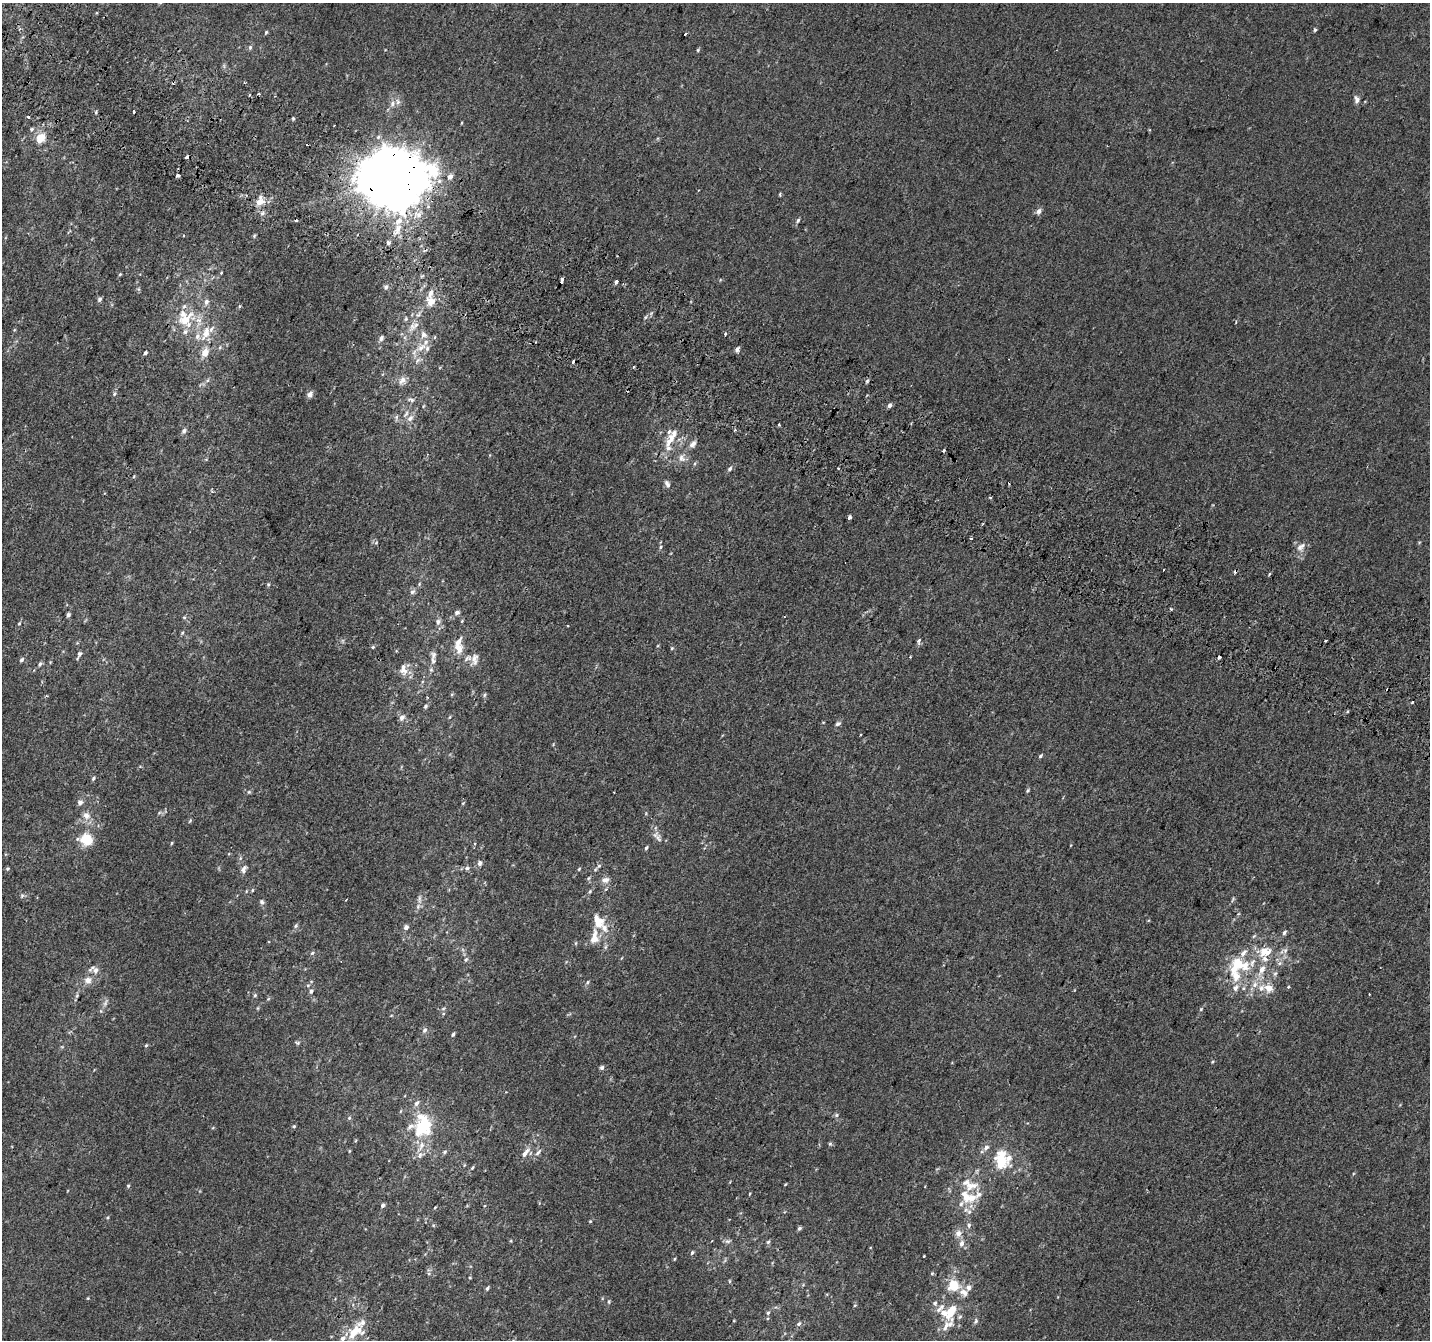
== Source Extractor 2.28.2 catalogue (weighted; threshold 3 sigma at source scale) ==
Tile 11 of 4 x 4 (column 3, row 3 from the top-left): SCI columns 2883-4310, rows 1644-2981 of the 5758 x 5899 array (HDU 1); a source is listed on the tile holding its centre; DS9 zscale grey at full resolution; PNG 1432 x 1342 px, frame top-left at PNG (2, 3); no overlay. Shown black and unused: <1% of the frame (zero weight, under 2 of 3 exposures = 2% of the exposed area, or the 3 px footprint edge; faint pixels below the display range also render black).
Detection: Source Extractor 2.28.2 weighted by HDU 2 'WHT'; one run over the whole footprint, this tile lists its part. Background 2.19e-04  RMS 0.0036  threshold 0.0161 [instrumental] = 3 sigma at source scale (4.5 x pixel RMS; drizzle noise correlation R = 1.50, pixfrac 1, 0.0396/0.0396 arcsec/px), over >= 5 px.
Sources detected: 266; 1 too faint to see at this stretch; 17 cosmic-ray / hot-pixel residue — not listed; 39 inside a brighter listed object's ellipse — not listed separately; the other 209 listed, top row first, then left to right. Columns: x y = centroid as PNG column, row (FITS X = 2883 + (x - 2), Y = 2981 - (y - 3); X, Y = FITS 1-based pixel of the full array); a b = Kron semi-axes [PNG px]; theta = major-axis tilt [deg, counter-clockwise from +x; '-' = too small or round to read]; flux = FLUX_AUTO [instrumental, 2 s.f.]
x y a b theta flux
1315 30 5 4 - 0.5
266 32 4 3 - 0.43
685 34 3 3 - 0.68
250 47 6 5 - 0.63
698 50 5 3 - 0.37
1357 100 9 6 -83 1.5
393 103 9 7 60 1.5
96 112 5 3 - 0.4
134 112 3 3 - 1.9
28 116 3 3 - 2.1
293 118 4 4 - 0.43
461 123 5 3 - 0.26
32 129 7 5 35 0.67
40 138 12 9 54 5.1
187 157 4 3 - 2.4
177 176 4 3 - 0.98
450 176 5 5 - 2.1
393 178 21 18 2 2000
780 194 5 3 - 0.4
260 201 11 9 73 3.8
1039 211 7 5 54 1.5
419 214 10 8 -31 2.3
296 220 3 3 - 0.93
798 220 6 4 71 0.63
397 229 18 7 63 3.5
254 236 5 4 - 0.42
221 273 4 3 - 0.28
120 274 4 4 - 0.37
562 279 6 3 81 6.1
616 282 4 3 - 2.9
386 287 7 5 63 0.89
99 299 6 5 - 0.79
206 302 8 6 62 1.3
430 302 9 8 - 3.5
239 306 4 4 - 0.47
406 319 5 5 - 0.49
185 320 25 15 41 10
412 326 17 8 69 3.2
206 333 24 10 67 6.3
424 334 9 8 - 1.8
726 334 4 3 - 0.65
435 337 5 3 - 0.32
381 338 6 5 - 0.98
421 347 16 8 37 3.3
737 349 6 4 55 1.1
145 353 5 3 - 0.79
205 353 8 6 70 4.2
418 360 9 4 54 0.95
633 367 3 2 - 0.62
207 380 7 4 46 0.74
402 380 12 8 47 2
867 381 5 4 - 0.55
114 394 6 4 49 0.52
310 394 8 6 63 1.3
411 400 9 5 -18 1
890 405 5 4 - 1.1
410 418 12 7 42 1.8
734 430 4 3 - 0.55
184 431 7 6 - 0.96
670 439 23 10 57 5
693 444 11 7 52 1.7
944 450 3 3 - 0.52
682 458 13 9 -73 2.4
730 469 7 5 58 0.86
134 476 5 3 - 0.28
667 484 10 6 -64 1.2
212 492 4 3 - 0.44
849 517 4 4 - 3.6
971 538 3 3 - 1.5
376 543 5 5 - 0.52
661 547 5 3 - 0.47
1301 547 15 9 39 2.3
1164 570 3 2 - 0.46
1269 574 3 3 - 1
268 584 5 4 - 0.43
419 584 6 3 72 0.42
412 592 9 6 38 0.99
457 612 7 5 24 1.1
68 615 5 4 - 0.79
184 617 6 3 -19 0.42
438 622 8 7 - 1.3
19 624 4 4 - 0.35
568 626 3 2 - 0.3
182 633 5 4 - 0.42
919 641 7 5 50 0.68
373 647 5 4 - 0.43
672 648 5 4 - 0.41
459 649 14 11 -80 3.7
80 653 6 5 - 0.7
1219 657 3 3 - 6.9
474 659 17 9 76 2.5
21 660 6 4 46 0.82
433 661 11 7 -76 1.7
40 664 7 5 53 0.76
403 669 17 10 -84 3.1
452 694 5 3 - 0.37
484 695 5 5 - 0.57
427 697 3 3 - 0.36
1412 702 3 3 - 1.5
426 706 7 5 54 0.61
1348 711 3 3 - 0.82
402 718 6 5 - 1.7
838 724 8 5 26 0.82
860 735 3 2 - 0.29
1040 756 5 4 - 0.6
93 778 6 4 52 0.55
1027 791 6 4 59 0.48
249 792 6 5 - 0.51
80 802 7 6 - 1.3
463 803 6 3 72 0.41
159 813 6 4 19 0.51
86 815 12 10 -44 2.6
657 836 17 8 -50 2.1
86 840 11 9 -26 11
172 843 5 3 - 0.35
646 848 5 4 - 0.52
480 863 7 6 - 1.1
599 866 6 5 - 0.73
467 868 6 6 - 0.72
7 869 5 5 - 0.53
244 869 12 6 72 1.5
579 869 5 4 - 0.37
605 880 11 8 14 1.8
252 890 5 4 - 0.43
590 891 5 4 - 0.47
22 896 6 5 - 0.65
420 899 15 4 -90 1.4
1233 899 8 3 71 0.51
346 900 3 2 - 0.3
262 902 7 6 - 0.85
598 922 14 10 -60 6.3
296 926 6 5 - 0.63
406 927 5 5 - 1.5
1284 933 6 4 53 0.79
1254 936 7 4 44 0.48
594 938 16 8 82 4.3
1285 950 8 7 - 1.3
1263 952 17 15 22 5.8
312 953 6 5 - 0.62
466 960 7 5 49 0.68
1280 963 6 6 - 0.91
1237 965 30 16 60 12
95 970 14 9 -40 2.5
1262 970 17 8 62 4
1275 974 7 5 44 0.75
88 980 8 7 - 2.6
588 982 6 4 43 0.53
1288 986 3 3 - 1.7
1269 988 12 10 -42 3.4
311 991 7 5 62 0.86
77 995 8 4 59 0.65
255 995 6 4 74 0.57
268 999 5 4 - 0.4
443 1009 6 4 2 0.54
1201 1009 6 4 46 0.42
424 1030 8 5 52 0.94
453 1034 5 4 - 0.59
297 1043 8 5 -11 0.58
146 1045 5 4 - 0.4
1212 1062 4 3 - 0.29
602 1068 6 5 - 0.84
416 1103 7 5 56 1.3
401 1111 5 3 - 0.34
836 1115 6 5 - 0.6
349 1118 5 5 - 0.55
294 1126 4 4 - 0.45
423 1126 21 15 76 24
830 1144 5 4 - 0.51
421 1146 20 7 61 3.6
986 1148 9 6 41 1.3
349 1151 5 3 - 0.31
445 1152 6 4 24 0.57
538 1152 12 5 48 1.2
525 1153 13 6 50 2.4
1001 1160 21 14 -82 13
472 1168 8 4 55 0.49
785 1184 3 2 - 0.29
128 1186 4 4 - 0.42
749 1194 4 3 - 0.3
978 1194 16 9 40 3
966 1197 21 11 -62 6.4
383 1205 5 4 - 0.8
590 1221 4 3 - 0.31
969 1225 7 5 78 0.88
799 1228 5 4 - 0.77
958 1233 9 8 - 2.2
511 1241 5 3 - 0.3
728 1241 8 6 13 0.88
768 1242 6 5 - 0.59
962 1243 10 7 75 1.8
692 1252 5 4 - 0.59
924 1256 3 3 - 0.55
674 1259 4 4 - 0.34
932 1273 5 5 - 0.44
470 1278 4 3 - 0.28
730 1281 5 3 - 0.35
953 1285 14 14 - 7.6
968 1287 9 8 - 1.6
487 1288 5 4 - 0.66
88 1298 5 3 - 0.27
609 1302 6 4 72 0.47
935 1303 7 6 - 0.85
855 1305 5 4 - 0.39
940 1309 16 6 41 2
951 1311 20 10 62 7.2
768 1313 5 4 - 0.58
976 1321 9 5 69 0.79
799 1324 7 5 40 0.8
355 1332 25 14 41 8
Overlapping masked pixels (flux is a lower limit): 2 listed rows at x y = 187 157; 393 178